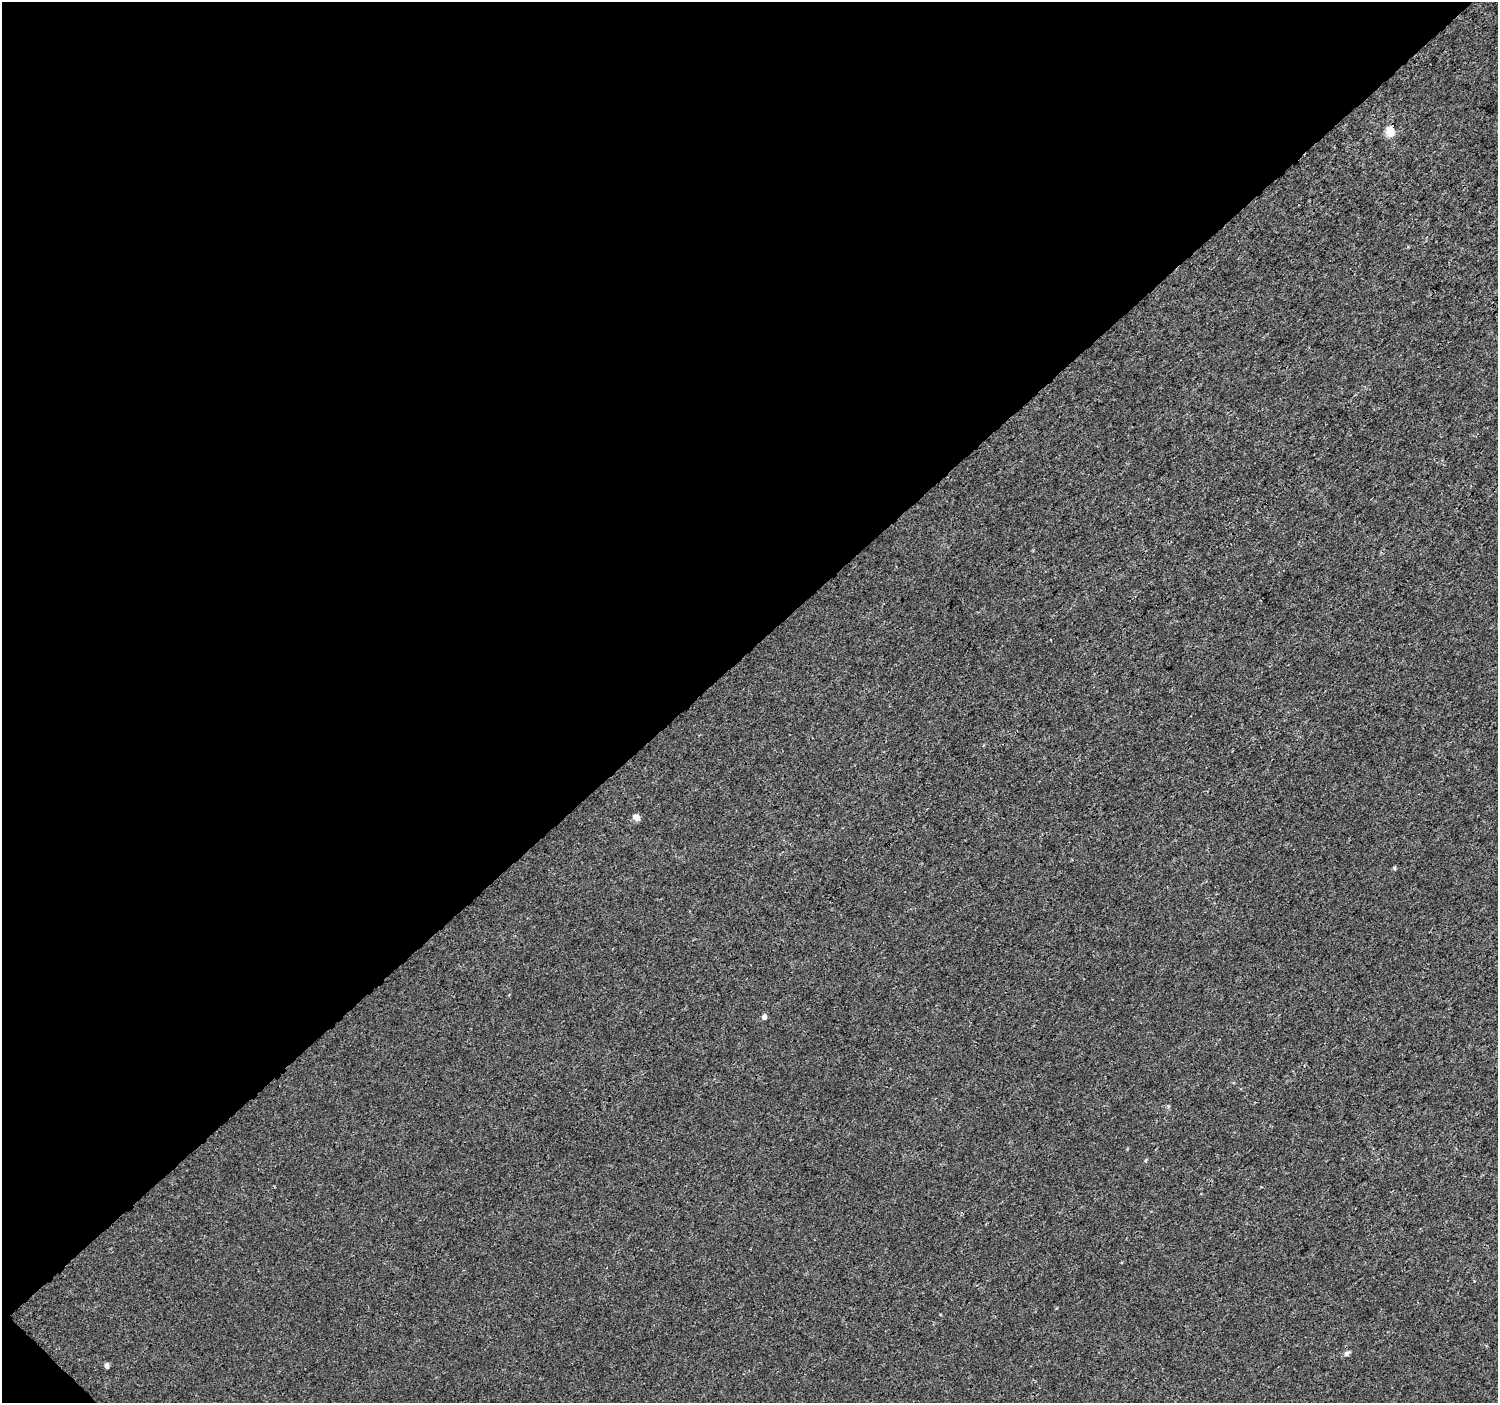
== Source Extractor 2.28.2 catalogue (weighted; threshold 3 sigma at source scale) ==
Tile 5 of 4 x 4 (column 1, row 2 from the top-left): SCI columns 39-1534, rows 2993-4393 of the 6066 x 6047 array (HDU 1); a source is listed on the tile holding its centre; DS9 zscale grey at full resolution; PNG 1500 x 1405 px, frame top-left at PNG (2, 2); no overlay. Shown black and unused: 47% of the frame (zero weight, under 3 of 4 exposures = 4% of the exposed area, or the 3 px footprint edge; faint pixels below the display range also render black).
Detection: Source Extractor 2.28.2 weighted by HDU 2 'WHT'; one run over the whole footprint, this tile lists its part. Background 2.01e-04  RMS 0.0026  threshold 0.0118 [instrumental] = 3 sigma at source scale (4.5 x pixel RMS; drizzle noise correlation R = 1.50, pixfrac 1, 0.0396/0.0396 arcsec/px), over >= 5 px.
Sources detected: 6; all 6 listed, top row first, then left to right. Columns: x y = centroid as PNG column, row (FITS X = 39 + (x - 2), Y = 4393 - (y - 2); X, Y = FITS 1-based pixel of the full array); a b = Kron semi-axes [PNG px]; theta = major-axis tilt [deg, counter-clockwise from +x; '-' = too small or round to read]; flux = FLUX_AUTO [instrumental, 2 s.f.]
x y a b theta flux
1390 131 6 5 - 7.7
636 817 9 7 -38 1.1
1394 868 5 4 - 0.31
764 1017 5 4 - 1
1347 1353 6 5 - 0.85
107 1366 5 4 - 1.1